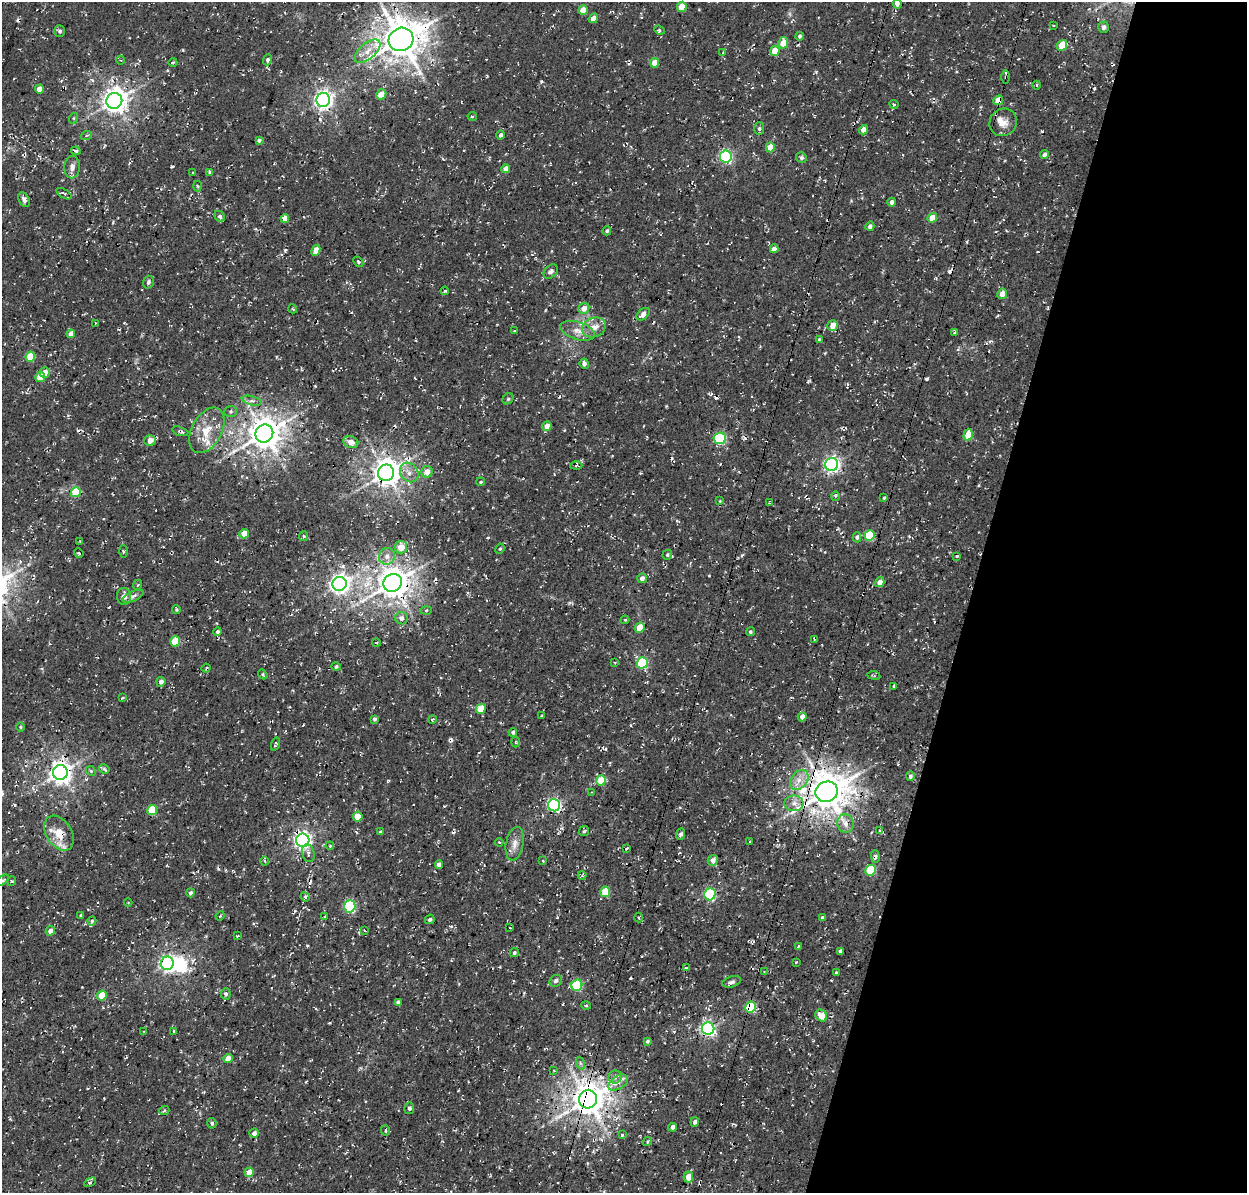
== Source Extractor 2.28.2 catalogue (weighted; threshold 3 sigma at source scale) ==
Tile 8 of 4 x 4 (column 4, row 2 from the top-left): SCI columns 3874-5118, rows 2702-3892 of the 5246 x 5340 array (HDU 1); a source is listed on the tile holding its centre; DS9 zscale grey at full resolution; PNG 1249 x 1195 px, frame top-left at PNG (2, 2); each listed source drawn as its Kron ellipse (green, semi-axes under 4 px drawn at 4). Shown black and unused: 22% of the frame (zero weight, under 3 of 4 exposures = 8% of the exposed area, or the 3 px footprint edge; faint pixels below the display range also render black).
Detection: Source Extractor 2.28.2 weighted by HDU 2 'WHT'; one run over the whole footprint, this tile lists its part. Background 0.00446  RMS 0.0022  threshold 0.00995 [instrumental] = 3 sigma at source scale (4.5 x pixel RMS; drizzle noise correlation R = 1.50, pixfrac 1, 0.0396/0.0396 arcsec/px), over >= 5 px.
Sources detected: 256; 1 inside a brighter object's white glare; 17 cosmic-ray / hot-pixel residue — neither listed nor drawn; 4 inside a brighter listed object's ellipse — not listed separately; the other 234 listed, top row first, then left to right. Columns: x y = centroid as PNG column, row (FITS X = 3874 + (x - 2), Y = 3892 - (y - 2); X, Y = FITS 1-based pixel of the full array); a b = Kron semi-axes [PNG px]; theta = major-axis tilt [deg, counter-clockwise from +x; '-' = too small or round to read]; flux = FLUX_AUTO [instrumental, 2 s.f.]
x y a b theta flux
897 4 5 4 - 1.1
682 7 5 5 - 4.4
583 10 5 4 - 3
593 18 5 4 - 1
1053 25 3 2 - 0.17
1104 27 5 5 - 0.88
659 30 5 4 - 0.45
60 31 6 5 - 0.52
799 36 4 4 - 0.38
401 39 12 11 - 600
783 43 5 5 - 2.7
1062 45 6 4 48 4.4
367 51 15 7 40 2.3
775 51 5 4 - 3
723 53 4 3 - 0.29
121 60 4 4 - 0.23
268 60 5 4 - 0.55
173 62 4 3 - 0.2
655 63 5 4 - 3.3
1006 77 6 4 89 0.33
1037 85 4 3 - 0.29
39 89 4 4 - 1.8
381 94 5 5 - 2.7
323 100 7 6 - 100
998 100 5 4 - 3.2
114 101 8 7 - 210
894 104 4 3 - 0.25
472 116 4 2 - 0.27
74 118 5 3 - 0.2
1003 122 14 13 - 2.3
759 129 6 5 - 0.47
863 130 5 4 - 1.3
501 135 4 4 - 0.56
86 136 6 3 20 0.3
259 140 4 3 - 0.53
770 147 5 4 - 3.8
76 151 5 3 - 0.58
1044 154 4 4 - 0.63
726 157 6 6 - 32
801 158 5 5 - 0.49
72 167 11 7 86 1.3
506 169 4 4 - 1.7
210 172 4 3 - 0.39
193 173 3 3 - 0.22
198 186 5 3 - 0.23
64 194 8 4 -31 0.45
24 200 8 5 -62 1.1
892 202 4 4 - 0.68
220 216 6 5 - 0.52
285 218 4 4 - 1.3
932 218 5 4 - 3.3
870 226 4 4 - 0.71
607 231 4 4 - 0.43
774 249 4 4 - 1.5
316 250 6 4 64 2.4
358 262 6 3 -46 0.34
551 272 8 6 46 0.76
148 282 6 5 - 0.55
445 291 4 3 - 0.26
1002 294 5 4 - 2.1
584 308 6 5 - 1.7
293 309 5 3 - 0.19
643 314 7 5 41 1.5
95 323 2 2 - 0.16
832 326 5 5 - 2.1
594 327 12 9 21 1.9
514 331 3 3 - 0.18
577 331 18 9 -17 2
954 333 4 3 - 0.41
71 334 4 4 - 1.5
819 339 4 3 - 0.25
30 357 5 5 - 6.3
584 364 5 4 - 0.89
45 373 5 5 - 2
40 377 5 5 - 2.8
508 399 6 5 - 0.33
252 401 10 4 -15 0.74
231 412 6 5 - 0.38
547 426 5 4 - 1.7
207 430 24 15 61 5.1
180 431 8 4 -19 0.48
264 433 9 8 - 380
968 435 6 4 71 4.3
720 438 6 6 - 21
150 441 6 5 - 1.7
351 442 8 5 -21 1.6
832 464 6 6 - 64
576 466 6 3 2 0.29
409 472 10 8 -51 1.6
427 472 6 5 - 2.1
386 473 8 8 - 280
481 482 4 3 - 0.25
76 492 5 5 - 7.7
835 496 4 3 - 0.29
884 498 4 3 - 0.26
720 501 4 4 - 0.2
769 503 3 2 - 0.21
244 534 5 4 - 2.6
304 536 5 4 - 0.31
869 536 5 5 - 10
857 537 5 4 - 0.49
80 541 2 2 - 0.13
401 547 6 6 - 2.8
500 549 5 4 - 0.33
123 551 6 3 -89 0.27
79 553 5 3 - 0.23
667 555 5 4 - 0.36
387 556 8 8 - 1.2
957 556 4 3 - 0.22
642 578 5 4 - 0.98
880 582 5 4 - 1.6
393 583 9 8 - 360
339 584 7 7 - 110
137 585 5 3 - 0.22
124 596 8 7 - 1.2
133 596 11 5 24 0.65
176 610 4 3 - 0.27
426 610 5 3 - 0.23
402 618 6 6 - 1.1
625 620 4 4 - 0.19
640 627 5 5 - 3.5
218 632 4 4 - 0.56
750 632 4 4 - 0.34
815 639 4 2 - 0.25
175 641 5 5 - 6.7
376 643 4 2 - 0.22
615 662 3 2 - 0.21
642 663 6 5 - 17
336 667 5 4 - 0.49
206 668 4 3 - 0.3
263 674 5 3 - 0.34
874 675 6 3 -8 0.32
161 682 5 4 - 0.97
894 686 3 3 - 0.33
122 698 4 2 - 0.27
481 709 5 4 - 5.2
542 716 3 2 - 0.18
802 717 5 4 - 1.2
374 719 3 3 - 0.45
432 719 4 3 - 0.23
21 727 5 3 - 0.24
513 732 4 4 - 0.48
516 742 5 3 - 0.21
275 744 7 3 72 0.4
104 769 5 4 - 0.45
91 771 5 4 - 0.29
60 772 7 7 - 160
910 776 5 4 - 0.49
601 780 5 5 - 5.8
799 780 11 8 53 1.9
592 792 3 3 - 0.17
827 792 11 10 - 580
794 803 9 8 - 1.3
554 805 6 6 - 37
152 810 5 5 - 8.8
358 817 5 4 - 3.4
845 824 9 8 - 1.3
584 831 5 5 - 0.35
880 831 3 3 - 0.26
380 832 4 4 - 0.26
59 833 19 12 -58 3.8
681 834 6 4 69 0.67
303 840 7 6 - 78
499 842 4 3 - 0.24
750 842 3 2 - 0.21
515 844 17 8 79 1.8
330 846 4 3 - 0.19
627 849 3 2 - 0.24
308 853 9 6 -76 0.74
875 857 6 4 -88 0.53
713 860 5 5 - 1.3
265 861 5 3 - 0.32
543 861 4 3 - 0.18
439 864 4 4 - 0.66
870 870 5 5 - 11
582 875 4 4 - 0.33
2 880 8 4 33 0.33
12 881 5 4 - 0.29
605 892 5 5 - 6.8
190 893 4 4 - 0.46
710 894 6 5 - 27
305 897 5 4 - 0.32
128 902 4 3 - 0.18
350 906 6 5 - 21
81 915 4 2 - 0.18
220 916 5 3 - 0.25
325 917 4 3 - 0.26
639 918 5 3 - 0.24
823 918 4 3 - 0.48
430 919 5 4 - 0.43
92 921 4 4 - 0.32
510 928 3 2 - 0.17
364 930 3 2 - 0.22
50 931 5 4 - 1.5
237 936 3 3 - 0.19
799 946 4 4 - 0.23
840 951 4 3 - 0.56
514 953 4 4 - 0.47
796 962 3 2 - 0.19
167 963 6 6 - 66
686 968 4 4 - 0.3
764 972 3 3 - 0.22
836 973 4 3 - 0.22
556 981 6 5 - 0.7
732 982 9 5 16 0.64
577 985 6 5 - 17
226 994 5 5 - 0.56
102 996 5 4 - 6.1
398 1002 4 4 - 0.64
586 1006 5 3 - 0.25
751 1007 6 5 - 11
821 1015 6 5 - 3.7
708 1029 6 6 - 49
144 1031 3 2 - 0.15
174 1031 3 3 - 0.27
647 1041 3 3 - 0.36
228 1058 4 4 - 2.4
580 1063 7 4 -71 0.39
554 1071 3 2 - 0.18
615 1077 7 6 - 0.75
618 1083 11 6 32 1.3
588 1099 9 9 - 420
409 1108 6 5 - 0.52
164 1111 5 3 - 0.24
695 1122 4 4 - 0.47
212 1123 5 4 - 0.46
673 1127 4 4 - 0.95
386 1130 5 4 - 0.39
254 1133 5 4 - 1
622 1135 3 2 - 0.38
647 1141 4 3 - 0.24
249 1172 5 4 - 2.6
688 1177 5 5 - 2.2
90 1182 6 4 27 0.35
Overlapping masked pixels (flux is a lower limit): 10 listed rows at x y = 401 39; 1006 77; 998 100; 180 431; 386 473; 827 792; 59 833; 303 840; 751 1007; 588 1099
Isophote crosses this tile's border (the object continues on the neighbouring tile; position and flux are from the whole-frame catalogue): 2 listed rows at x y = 897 4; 2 880